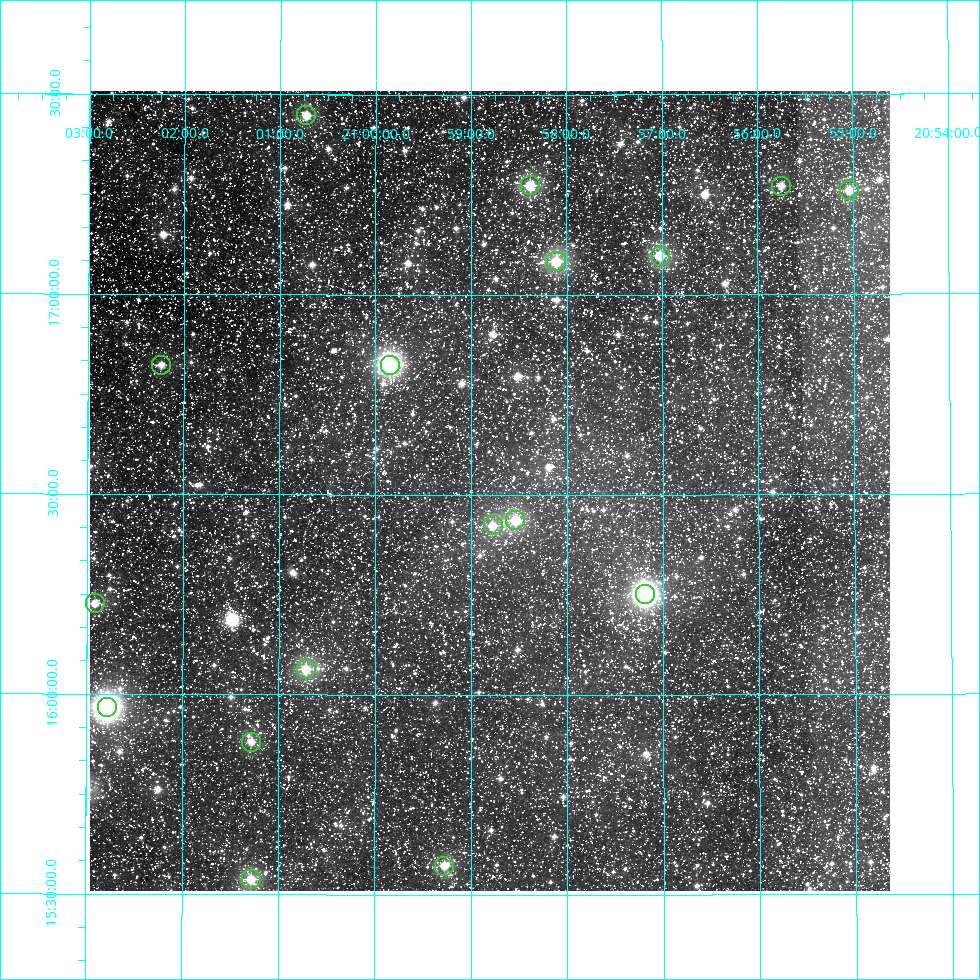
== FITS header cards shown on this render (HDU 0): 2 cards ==
NAXIS1  =                  800
NAXIS2  =                  800

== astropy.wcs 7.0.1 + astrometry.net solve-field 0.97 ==
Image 800 x 800 px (HDU 0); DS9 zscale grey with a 90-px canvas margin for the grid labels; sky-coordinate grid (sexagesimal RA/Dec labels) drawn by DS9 from the SOLVED WCS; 17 Tycho-2 reference stars matched to detected sources circled (green)
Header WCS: RA---AIT/DEC--AIT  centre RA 20:58:48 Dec +16:31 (314.70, +16.51 deg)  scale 9 arcsec/px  FOV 120.0' x 120.0'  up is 0 deg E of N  parity normal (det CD < 0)
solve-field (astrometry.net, Tycho-2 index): SOLVED blind (the header's WCS was not the basis of the solution)
Solved WCS: RA---TAN-SIP/DEC--TAN-SIP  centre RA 20:58:48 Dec +16:31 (314.70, +16.51 deg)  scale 9 arcsec/px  FOV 120.0' x 120.0'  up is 0 deg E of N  parity normal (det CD < 0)
Header WCS and blind solve agree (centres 1.6 arcsec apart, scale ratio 1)
Tycho-2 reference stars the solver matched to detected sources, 17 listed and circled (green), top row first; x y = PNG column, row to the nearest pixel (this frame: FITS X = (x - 90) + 1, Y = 800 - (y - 91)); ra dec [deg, ICRS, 3 dp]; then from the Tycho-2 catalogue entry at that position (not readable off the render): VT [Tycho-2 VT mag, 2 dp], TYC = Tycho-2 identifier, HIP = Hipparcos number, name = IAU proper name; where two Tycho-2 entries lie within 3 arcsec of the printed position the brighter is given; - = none
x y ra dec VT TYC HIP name
306 115 315.181 +17.448 8.13 1652-380-1 103692 -
530 185 314.595 +17.273 8.19 1652-1597-1 - -
781 186 313.937 +17.271 8.44 1651-1355-1 - -
849 190 313.759 +17.260 7.85 1651-1635-1 103246 -
660 256 314.256 +17.097 7.17 1652-1940-1 103405 -
556 261 314.527 +17.083 7.74 1652-1995-1 103496 -
161 365 315.559 +16.823 8.54 1648-1830-1 - -
390 365 314.962 +16.824 6.66 1648-1251-1 103635 -
515 520 314.634 +16.437 7.51 1648-2240-1 103537 -
493 525 314.693 +16.423 8.14 1648-1792-1 103551 -
645 594 314.297 +16.251 7.73 1648-1279-1 103417 -
95 603 315.730 +16.227 8.68 1648-1081-1 - -
306 669 315.179 +16.064 7.86 1648-1916-1 103690 -
107 707 315.697 +15.967 7.08 1648-1146-1 103868 -
251 742 315.321 +15.881 8.91 1648-1941-1 - -
444 866 314.819 +15.573 8.12 1648-403-1 103584 -
251 879 315.321 +15.538 8.22 1648-500-1 - -